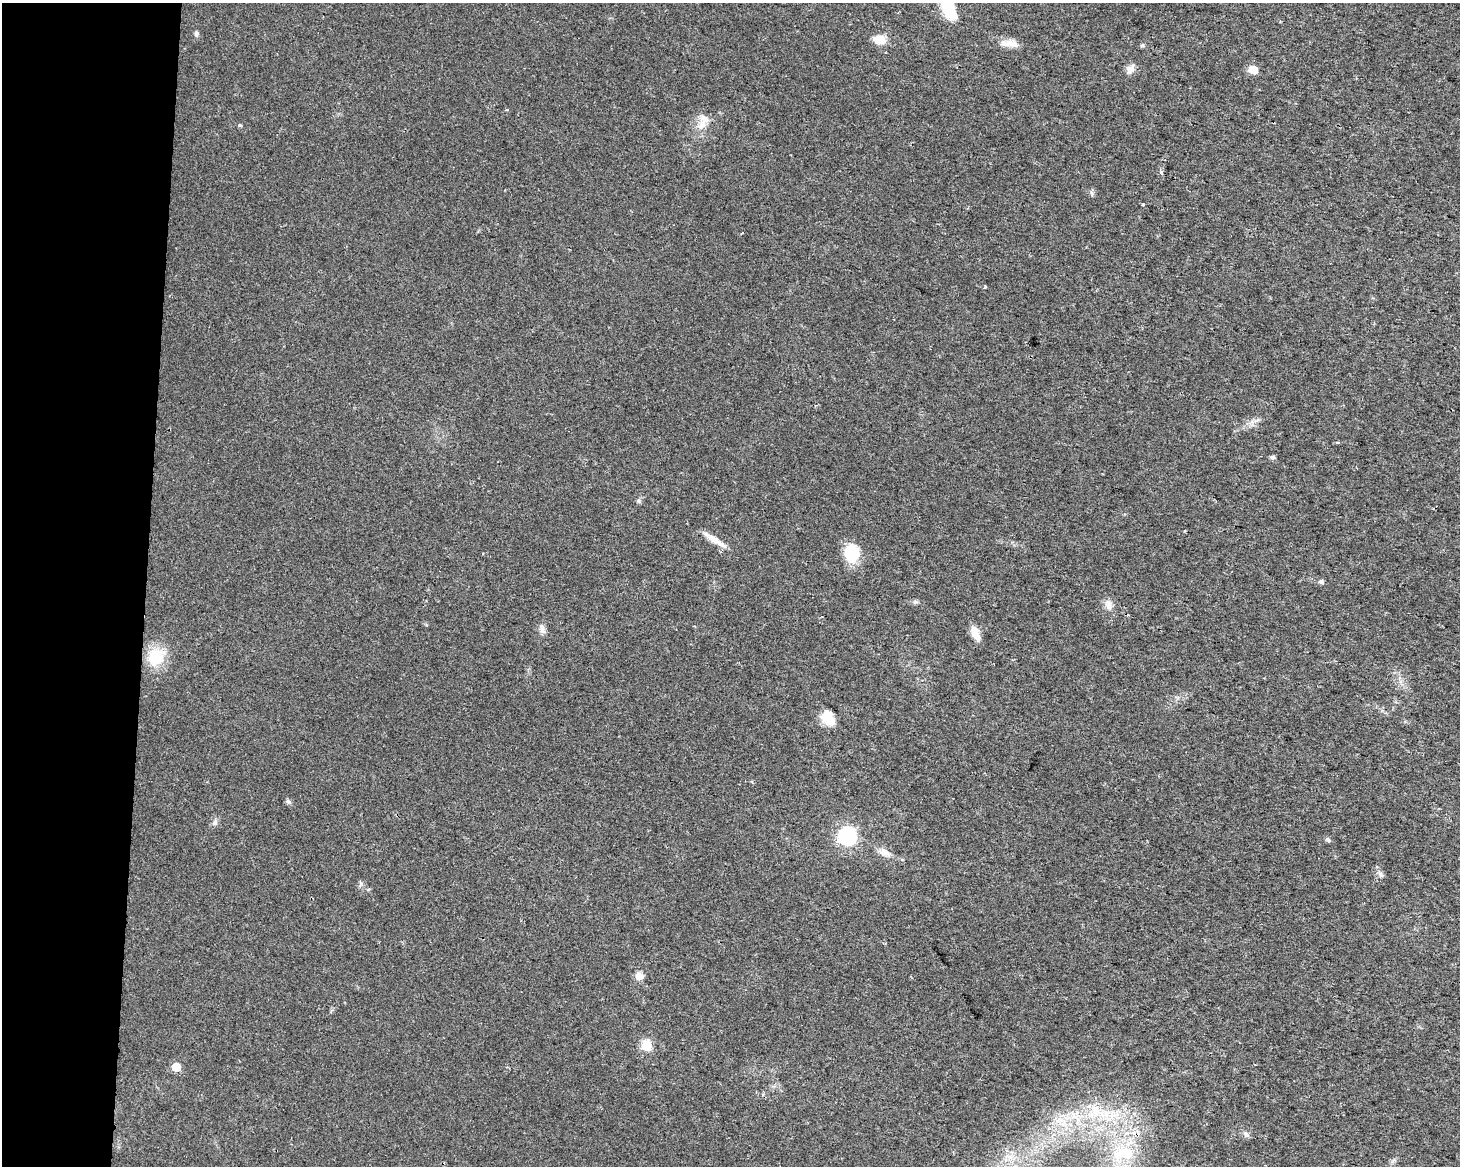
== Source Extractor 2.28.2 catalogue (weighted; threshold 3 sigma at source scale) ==
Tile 4 of 3 x 4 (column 1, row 2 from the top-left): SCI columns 286-1743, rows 2327-3490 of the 4889 x 4662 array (HDU 1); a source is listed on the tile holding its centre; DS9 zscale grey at full resolution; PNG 1462 x 1168 px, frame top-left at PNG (2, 3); no overlay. Shown black and unused: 10% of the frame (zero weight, under 2 of 3 exposures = <1% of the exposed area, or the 3 px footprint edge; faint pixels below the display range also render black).
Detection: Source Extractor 2.28.2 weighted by HDU 2 'WHT'; one run over the whole footprint, this tile lists its part. Background 0.0254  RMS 0.0053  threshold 0.0239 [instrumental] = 3 sigma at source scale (4.5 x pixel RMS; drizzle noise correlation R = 1.50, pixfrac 1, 0.0396/0.0396 arcsec/px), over >= 5 px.
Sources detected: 38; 1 inside a brighter object's white glare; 1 cosmic-ray / hot-pixel residue — not listed; the other 36 listed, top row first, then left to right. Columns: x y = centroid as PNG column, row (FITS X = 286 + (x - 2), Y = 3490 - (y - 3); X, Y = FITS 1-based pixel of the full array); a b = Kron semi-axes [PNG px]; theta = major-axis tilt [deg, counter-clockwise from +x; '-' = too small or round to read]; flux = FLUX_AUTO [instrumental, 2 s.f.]
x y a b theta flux
947 8 19 18 - 13
196 34 7 5 -84 1.4
880 39 14 9 -12 7.6
1010 44 27 9 -5 5.6
1130 69 15 7 55 3.1
1253 70 6 5 - 13
507 109 4 4 - 1
702 125 17 11 61 6.4
1161 172 6 4 -71 1.2
1092 193 8 3 -71 0.88
1143 204 3 3 - 0.7
985 286 4 3 - 0.98
1272 457 5 5 - 1.5
638 500 6 6 - 1.2
715 540 38 6 -33 6.2
852 553 21 17 -81 16
1321 581 5 4 - 1.8
915 602 7 4 0 1
1108 605 14 9 -76 3.6
542 629 13 7 -74 2.5
975 633 18 8 -68 5.6
156 656 9 8 - 33
828 718 19 13 -56 8.5
288 802 8 5 -48 1.2
215 823 7 6 - 1.4
847 836 7 7 - 140
1328 840 7 4 -53 0.83
884 853 13 9 -15 4.4
1380 874 9 5 -49 1.5
639 976 9 9 - 3.9
647 1046 6 6 - 31
176 1067 6 5 - 14
1095 1109 16 12 -60 9
1112 1115 12 8 -6 5.7
1246 1135 9 6 -47 1.5
1125 1153 15 10 5 17
Isophote crosses this tile's border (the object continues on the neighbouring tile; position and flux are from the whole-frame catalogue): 1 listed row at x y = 947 8
Unlisted compact peaks at least as high as the median listed source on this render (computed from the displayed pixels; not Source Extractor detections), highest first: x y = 1142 45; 240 125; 361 884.